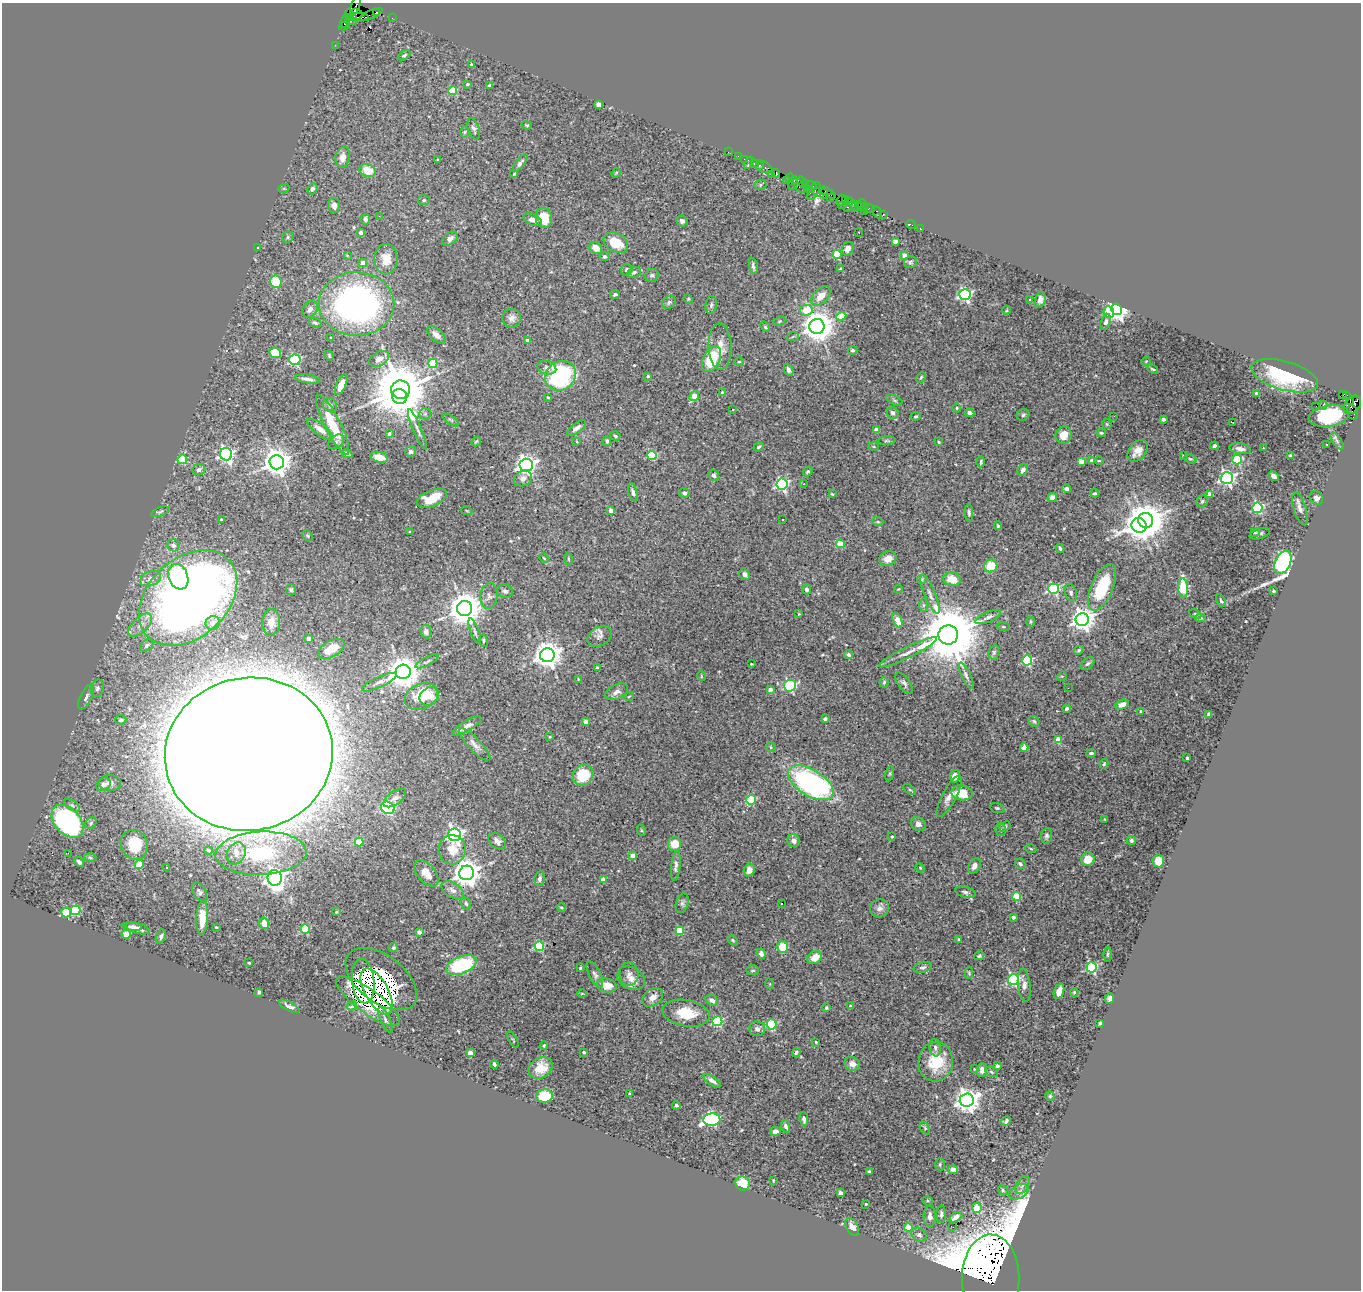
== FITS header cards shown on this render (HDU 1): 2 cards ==
NAXIS1  =                 1359
NAXIS2  =                 1288

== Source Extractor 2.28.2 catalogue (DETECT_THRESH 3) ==
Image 1359 x 1288 px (HDU 1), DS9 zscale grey, 1 PNG px = 1 image px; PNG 1363 x 1292 px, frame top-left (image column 1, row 1288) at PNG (2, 3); each listed source drawn as its Kron ellipse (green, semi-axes under 4 px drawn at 4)
Background 2.04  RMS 0.022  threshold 0.0665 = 3 sigma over >= 5 px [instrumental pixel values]
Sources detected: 510; of the 510, the 500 brightest by FLUX_AUTO listed and drawn (10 fainter detections omitted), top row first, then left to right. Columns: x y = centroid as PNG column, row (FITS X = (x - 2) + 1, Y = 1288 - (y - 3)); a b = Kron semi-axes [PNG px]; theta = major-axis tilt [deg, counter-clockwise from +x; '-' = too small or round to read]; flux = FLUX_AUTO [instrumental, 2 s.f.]
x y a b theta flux
355 6 11 4 72 410
377 12 4 3 - 230
350 14 5 3 - 98
356 14 6 5 - 2700
371 14 12 3 25 220
357 17 11 4 0 2300
392 18 2 2 - 49
345 21 7 3 68 340
351 21 5 4 - 1900
344 26 6 2 23 210
335 45 2 2 - 44
404 55 6 4 31 2.3
471 64 3 3 - 2.5
467 84 4 3 - 1.9
489 86 3 3 - 2.4
453 91 4 4 - 61
599 104 4 4 - 18
527 125 5 4 - 1.9
474 129 11 5 -73 4.1
465 132 6 4 88 1.7
728 152 2 2 - 52
738 156 2 2 - 42
343 157 10 7 80 13
745 159 4 2 - 140
438 160 3 3 - 1.3
520 163 11 4 52 5.1
749 163 6 3 62 260
754 163 3 3 - 260
759 165 3 3 - 210
762 166 11 5 -25 520
368 171 8 6 -22 26
616 173 5 4 - 1.5
514 174 3 2 - 1.3
771 174 3 3 - 170
776 174 4 3 - 460
790 178 4 3 - 180
786 180 3 2 - 100
802 182 6 3 -59 210
793 183 7 3 72 550
805 183 4 3 - 370
760 185 6 5 - 2.4
799 185 9 3 -56 660
811 185 5 3 - 370
284 188 5 3 - 1.5
312 189 6 5 - 4.7
809 189 3 3 - 160
814 191 10 5 60 1200
818 192 4 2 - 190
828 193 8 3 -34 440
824 194 5 3 - 240
831 198 4 2 - 74
845 199 3 2 - 160
424 200 6 5 - 2.4
841 200 5 3 - 240
850 202 4 2 - 150
858 204 3 2 - 150
334 205 7 6 - 7.9
841 205 2 2 - 200
854 205 5 3 - 360
861 205 6 3 68 140
847 207 3 2 - 340
865 207 3 3 - 140
869 208 6 3 -3 260
864 211 2 2 - 770
877 212 6 3 -63 98
883 214 3 3 - 220
379 216 2 2 - 5
544 218 10 8 -80 25
365 219 5 5 - 5.3
533 220 10 5 -23 7.7
682 221 6 5 - 4.4
911 225 5 2 - 36
920 228 2 2 - 39
859 232 2 2 - 1.3
361 233 4 4 - 11
288 237 6 5 - 3
450 239 9 5 37 7.6
895 241 4 4 - 14
616 243 13 9 -27 39
258 248 3 3 - 2.2
596 248 7 5 -38 18
848 249 7 5 63 7.2
837 254 4 4 - 64
347 255 4 3 - 1.3
905 255 4 4 - 20
605 256 5 4 - 6
386 259 15 11 89 24
910 262 6 5 - 2.8
363 263 4 4 - 10
753 266 8 3 -81 3.7
841 269 4 3 - 2.5
627 270 6 5 - 3.7
634 272 7 5 26 4.1
652 275 7 6 - 3.8
276 282 6 6 - 43
615 294 5 4 - 2.5
965 295 6 5 - 290
821 296 11 7 45 19
688 299 5 4 - 1.6
1030 299 3 3 - 3.6
1040 300 8 5 77 7.3
669 302 7 6 - 3.5
357 304 38 32 0 540
711 305 9 5 82 3.7
310 309 9 7 52 5.5
1117 309 6 5 - 1300
806 310 6 5 - 40
1007 310 4 3 - 1.3
1109 312 6 5 - 82
841 316 5 4 - 37
512 318 9 9 - 8.6
779 321 6 4 21 1.9
1106 322 8 5 72 4.7
315 323 7 4 -21 2.9
817 326 7 7 - 2800
765 327 6 4 -51 2.1
436 335 11 6 -42 9
793 336 6 4 21 2
331 338 3 2 - 1.3
527 340 4 4 - 6.9
720 347 23 11 -88 22
853 350 4 4 - 3.3
275 353 6 5 - 33
329 356 5 3 - 1.8
379 359 10 7 29 12
712 359 14 8 65 67
295 360 5 5 - 170
1146 361 5 3 - 1.4
739 362 5 3 - 1.6
433 363 5 4 - 75
547 368 10 6 -17 5.9
1153 369 5 3 - 1.8
789 370 6 4 -65 5.7
561 376 16 14 39 200
648 376 3 3 - 2.8
1285 376 34 14 -16 98
921 377 5 3 - 1.9
308 379 13 3 -8 5.4
341 385 11 4 66 14
401 390 9 9 - 12000
722 393 4 4 - 4.7
1256 393 3 3 - 2.8
1343 394 4 3 - 430
1346 395 4 3 - 110
694 396 5 4 - 26
400 397 8 7 - 740
548 397 4 3 - 1.6
894 400 8 4 -27 3.1
1350 401 4 2 - 480
330 405 7 6 - 4.8
1323 405 4 3 - 23
1352 405 10 7 51 2300
1316 406 2 2 - 110
957 408 4 4 - 1.5
733 410 3 3 - 5.7
1352 412 7 5 -73 390
893 413 6 5 - 5.7
970 413 5 4 - 6
425 414 6 5 - 2.6
1023 415 6 5 - 3.1
916 416 5 3 - 1.8
1114 416 2 2 - 4.5
1329 416 20 10 9 120
1163 419 4 3 - 6.9
451 420 9 3 -33 2.2
1233 423 4 2 - 2.4
1107 424 5 4 - 2
333 425 33 8 -63 49
577 428 11 4 36 8
320 429 15 5 -38 11
417 429 22 3 -67 6.1
876 430 4 4 - 15
1101 433 5 4 - 2.3
389 434 4 3 - 3.4
1064 435 9 8 - 22
615 436 5 4 - 2.5
476 441 5 3 - 2
577 441 4 3 - 1.6
607 441 5 3 - 3.1
887 441 9 4 4 2.6
1337 441 9 4 -56 4.5
336 442 9 6 38 3.9
939 442 3 3 - 2.3
1326 445 3 3 - 2.8
1214 446 4 4 - 7.5
759 447 5 4 - 2.2
874 447 5 3 - 1.3
1263 448 3 2 - 3.2
1240 449 11 5 -10 7.2
1138 451 12 8 49 14
411 452 5 5 - 5.1
226 454 6 6 - 400
347 454 5 4 - 5.1
652 455 4 4 - 86
1290 455 3 3 - 1.5
1183 456 3 2 - 1.4
379 457 9 5 -14 13
182 459 5 4 - 59
1190 459 6 4 -19 2.2
1237 459 5 5 - 92
1081 461 4 4 - 26
1092 461 4 3 - 9.4
1099 461 5 3 - 1.3
277 462 7 7 - 2100
981 462 5 3 - 2.4
526 465 6 6 - 910
199 470 6 5 - 5.6
1023 470 6 5 - 6
808 471 5 3 - 2.5
714 475 6 5 - 4.7
1274 476 6 4 -45 5.6
523 478 9 7 33 7.1
1227 478 6 6 - 430
782 484 5 5 - 260
804 484 2 2 - 1.2
1066 489 4 4 - 4.3
633 492 9 4 -74 4.8
684 493 5 5 - 5.4
1095 493 4 3 - 2.7
832 494 4 3 - 1.6
1210 494 4 4 - 18
1052 497 5 4 - 9.8
432 498 16 8 22 36
1316 498 7 6 - 6.1
1202 501 6 5 - 3
1257 508 5 5 - 190
1300 509 17 6 -73 8.1
611 510 4 4 - 7.3
467 511 5 3 - 1.4
160 512 9 4 22 2.6
969 513 9 4 -86 3.6
783 519 3 3 - 2.8
221 520 3 3 - 1.8
1146 520 7 7 - 3000
878 522 5 3 - 1.7
1139 525 8 7 - 2400
998 526 4 3 - 1.8
410 532 3 3 - 1.9
1255 532 4 3 - 1.7
1260 534 10 5 19 3.8
307 536 6 4 -46 2
840 544 4 4 - 34
173 545 6 6 - 5.6
1060 548 4 3 - 3
544 558 5 3 - 1.5
568 559 6 3 -81 1.9
888 559 9 7 22 14
1283 562 12 7 65 430
991 566 7 6 - 36
745 574 6 5 - 7.5
178 577 13 9 -69 77
151 579 11 7 22 9.1
922 579 5 4 - 2.4
952 579 9 6 -14 30
1102 587 25 11 67 73
1183 588 10 5 -87 110
807 589 5 4 - 4.1
898 589 4 3 - 1.2
1054 589 5 5 - 190
291 590 5 5 - 2.9
505 591 8 6 -14 4.4
1273 591 3 3 - 2.5
1071 593 9 6 -69 3.9
930 595 21 5 -67 8.2
489 596 13 8 84 7.4
188 598 56 39 43 1700
1221 601 7 4 -62 2.7
923 605 6 4 -90 2.9
465 608 7 7 - 3600
799 614 3 3 - 1.2
1195 614 6 4 -28 2.2
988 617 13 5 24 5.9
1200 618 5 4 - 2.2
1082 619 6 6 - 1300
897 620 8 4 -67 24
1031 621 5 3 - 1.9
271 622 13 9 89 14
213 623 7 7 - 9.9
140 625 15 7 43 13
1003 627 6 3 -9 1.6
426 631 7 5 -84 8.1
475 631 14 4 -70 4.3
948 635 10 9 - 15000
599 636 13 9 30 8.3
309 639 4 4 - 9.8
483 641 6 4 -80 2.5
147 645 7 5 40 3.6
331 649 14 8 30 29
1079 650 5 4 - 2.2
908 652 32 5 26 14
994 652 7 5 76 3.4
547 655 7 7 - 1900
848 655 5 4 - 3.4
1027 660 5 5 - 140
427 661 13 4 27 3.2
751 664 3 3 - 1.5
1088 664 8 5 38 3.7
597 668 3 3 - 2.2
403 672 7 7 - 3200
701 676 5 3 - 1.2
966 676 14 4 -65 5.3
1062 676 5 4 - 1.6
578 679 4 3 - 1.3
379 682 19 5 24 7.7
884 682 5 4 - 2.5
904 683 12 6 -53 5.5
790 686 6 6 - 150
97 688 9 6 76 4.5
1068 688 2 2 - 9
770 690 4 3 - 9.4
617 692 12 7 27 7.3
421 696 17 12 25 61
429 696 10 8 42 15
629 696 5 3 - 1.2
86 697 13 5 64 6.4
1122 704 7 4 17 12
1067 709 4 3 - 4.1
1141 711 4 3 - 2.3
1209 714 4 4 - 6
825 719 4 4 - 6.7
121 720 5 4 - 3.2
1034 721 6 4 -39 2.6
586 722 4 3 - 8.1
467 726 16 5 31 9.1
550 737 4 3 - 1.5
1058 740 4 4 - 39
475 745 21 6 -46 9.4
771 747 5 4 - 1.9
1024 748 4 4 - 21
1091 753 5 3 - 2.8
249 754 84 76 11 30000
1187 758 3 3 - 3.1
1104 764 5 4 - 2.1
890 774 7 4 81 1.9
583 775 10 9 - 53
955 776 6 5 - 11
110 783 11 8 1 9.9
811 783 25 13 -32 380
103 784 8 6 38 6.8
909 789 7 4 -33 2.5
962 793 10 7 -7 34
949 796 23 7 62 11
395 798 13 6 35 7.6
751 800 5 4 - 82
72 805 9 5 -32 3.4
388 808 7 6 - 160
997 808 7 4 -14 2.3
1105 819 3 2 - 1.4
68 821 19 12 -47 380
91 823 6 5 - 2.4
918 824 7 6 - 6.7
1005 826 6 4 40 2.2
641 830 6 3 -72 1.5
1000 830 6 5 - 2.5
454 835 6 6 - 500
892 836 3 3 - 1.8
1046 836 8 5 85 3.7
497 841 10 7 -40 8.6
794 841 7 6 - 6.4
1132 841 4 4 - 4.1
359 842 4 4 - 56
674 844 7 6 - 29
134 845 15 13 -62 57
1031 849 5 4 - 1.7
209 850 4 4 - 3.3
452 850 15 13 79 31
68 853 2 2 - 15
236 853 11 9 62 11
261 853 45 21 2 130
633 855 4 4 - 13
90 857 6 4 -3 2.3
1088 859 7 6 - 29
1158 861 6 5 - 40
79 862 6 4 -42 5.2
1020 864 5 5 - 3.9
139 865 4 4 - 47
676 866 15 4 84 5.7
974 866 8 5 60 7.1
166 867 3 3 - 4.8
920 868 5 4 - 1.4
749 870 6 5 - 9.7
426 873 15 9 -50 17
467 873 7 7 - 2100
275 878 8 7 - 910
539 879 7 5 78 5.6
603 879 4 4 - 22
453 890 12 7 -32 8.7
199 892 10 6 -59 5
965 892 10 5 -15 4.3
1016 896 4 4 - 63
682 903 10 6 73 3.9
466 904 6 5 - 3
782 904 3 3 - 3.7
561 907 5 3 - 1.7
879 908 9 9 - 7.2
75 910 5 4 - 100
66 912 5 4 - 77
336 912 3 3 - 1.5
1013 917 4 3 - 5.9
202 918 17 6 87 31
264 923 6 4 -78 13
132 927 9 4 -4 5.6
216 927 3 3 - 1.5
138 928 12 5 -15 8.8
305 929 4 4 - 93
680 931 4 4 - 63
419 932 3 3 - 11
126 934 4 4 - 15
161 936 7 4 66 3.6
959 939 3 3 - 2.2
732 940 5 3 - 1.8
539 946 4 4 - 99
783 947 6 5 - 40
393 948 5 4 - 2.3
761 954 5 4 - 7.7
1108 955 7 3 89 1.8
979 956 5 4 - 2.3
815 958 8 6 33 14
249 963 3 2 - 1.6
461 965 16 8 22 120
923 967 9 5 11 3.8
1092 967 5 5 - 190
580 968 3 3 - 2.8
753 970 6 5 - 2.6
969 973 6 4 -88 2
595 974 14 6 -64 5.5
629 974 12 9 -88 9.5
631 978 15 11 -28 15
381 979 41 23 -37 1400
1013 980 5 5 - 210
363 981 22 11 -84 580
770 984 5 3 - 1.2
607 985 10 7 -12 23
1024 985 17 6 -84 9
377 991 25 11 -61 670
1059 991 8 5 73 12
259 992 4 3 - 3.1
1074 992 4 3 - 1.7
582 993 5 3 - 1.2
653 997 11 8 37 13
1110 998 5 4 - 4.7
712 1000 7 5 -37 7.9
368 1001 38 12 -36 780
289 1006 11 4 -28 5.2
352 1006 5 3 - 2.9
850 1006 4 3 - 2.6
826 1008 3 3 - 2.9
686 1013 24 13 -10 43
385 1020 14 4 -65 4.3
717 1021 5 5 - 150
1100 1023 3 3 - 2.2
772 1024 5 5 - 85
757 1029 8 7 - 6.2
513 1040 9 3 -60 1.4
816 1042 3 3 - 1.9
544 1046 4 3 - 1.9
935 1048 9 5 -80 4.5
584 1052 4 4 - 2.1
796 1052 5 3 - 3.1
470 1053 4 4 - 25
936 1062 20 17 84 57
494 1064 4 3 - 3
852 1064 8 6 -22 9.3
997 1066 4 3 - 5.4
540 1068 13 10 33 29
974 1069 3 3 - 1.2
982 1070 7 5 89 7.5
991 1072 7 4 -29 2.4
712 1081 10 4 -34 6.7
629 1094 3 3 - 2.4
544 1096 8 6 8 80
1050 1096 4 4 - 2.5
967 1100 7 6 - 1600
676 1105 4 3 - 4.6
804 1119 7 4 -83 4.6
712 1120 8 6 3 280
1006 1121 5 4 - 3.1
786 1126 6 4 -71 5.7
925 1128 7 4 -60 2.3
775 1131 5 4 - 9.1
940 1164 6 5 - 2.4
953 1170 5 4 - 7.9
869 1171 3 3 - 2.4
773 1180 3 2 - 1.3
743 1183 7 7 - 32
1022 1185 10 6 62 5.1
1003 1190 5 4 - 2.3
1019 1192 10 6 28 8
840 1193 4 4 - 10
927 1201 5 4 - 2.1
866 1204 3 3 - 1.9
977 1208 5 5 - 26
941 1214 9 5 89 4.8
930 1216 10 6 -89 6.7
956 1217 7 4 32 6.1
852 1227 10 6 -60 13
908 1227 4 4 - 42
953 1227 4 2 - 1.8
919 1235 8 6 -40 4.6
991 1278 44 28 89 4400
At the frame edge (FLAGS 8, measured only in part): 1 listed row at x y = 355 6
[10 fainter detections neither listed nor drawn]